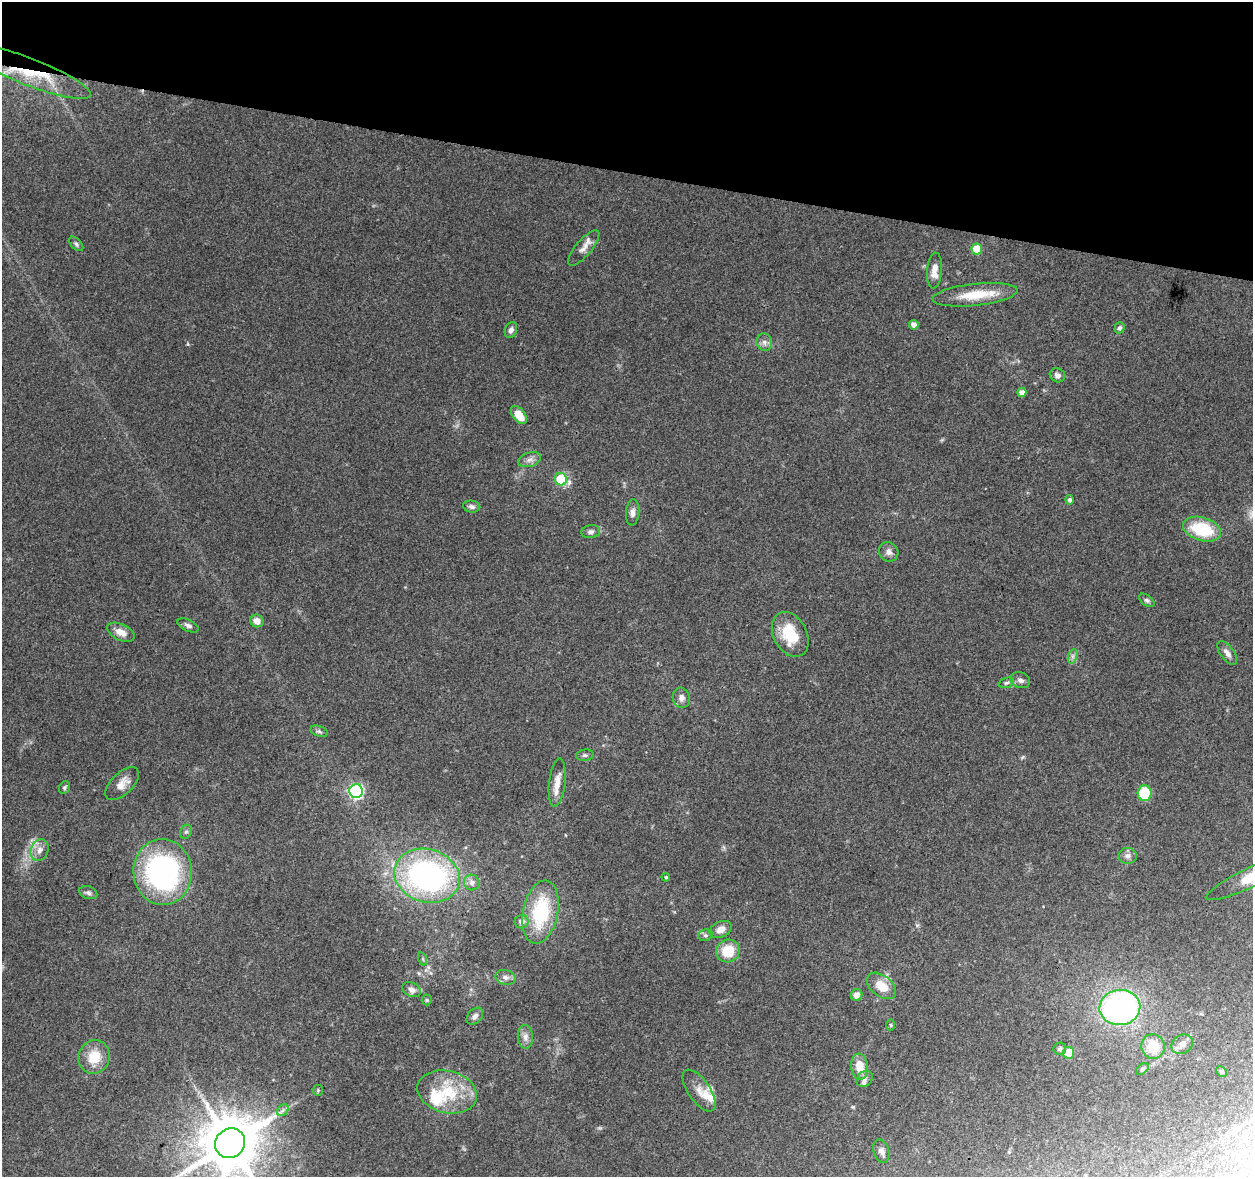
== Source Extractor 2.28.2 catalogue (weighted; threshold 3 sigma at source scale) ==
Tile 2 of 4 x 4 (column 2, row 1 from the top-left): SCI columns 1260-2510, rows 3809-4983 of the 5012 x 5206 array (HDU 1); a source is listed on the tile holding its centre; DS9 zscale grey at full resolution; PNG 1255 x 1179 px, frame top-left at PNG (2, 2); each listed source drawn as its Kron ellipse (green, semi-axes under 4 px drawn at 4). Shown black and unused: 15% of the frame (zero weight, under 3 of 4 exposures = <1% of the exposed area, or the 3 px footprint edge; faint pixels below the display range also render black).
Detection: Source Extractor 2.28.2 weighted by HDU 2 'WHT'; one run over the whole footprint, this tile lists its part. Background 0.0776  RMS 0.005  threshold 0.0225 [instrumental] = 3 sigma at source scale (4.5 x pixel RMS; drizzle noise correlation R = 1.50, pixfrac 1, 0.0396/0.0396 arcsec/px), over >= 5 px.
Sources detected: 83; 6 inside a brighter listed object's ellipse — not listed separately; the other 77 listed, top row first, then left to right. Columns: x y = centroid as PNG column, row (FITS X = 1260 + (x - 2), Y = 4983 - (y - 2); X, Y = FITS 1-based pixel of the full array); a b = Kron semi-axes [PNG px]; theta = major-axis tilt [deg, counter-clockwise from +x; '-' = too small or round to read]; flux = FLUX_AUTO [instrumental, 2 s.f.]
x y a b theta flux
28 72 66 13 -21 29
76 244 8 5 -46 1.1
584 248 22 8 50 3.9
977 249 5 5 - 12
934 270 18 7 85 4.8
975 295 42 11 6 15
914 325 5 4 - 2.6
1120 328 5 5 - 1.2
511 330 8 6 68 1.9
764 342 9 7 -73 2.2
1057 375 8 7 - 2.1
1022 392 4 4 - 3.1
519 415 10 6 -52 8
530 460 12 7 18 2.5
561 479 6 6 - 24
1070 500 5 4 - 1.6
472 507 8 6 -9 1.6
633 512 13 6 84 2.5
1202 529 19 11 -16 25
591 532 9 6 7 1.6
889 552 10 9 - 2.6
1147 600 9 5 -36 1.2
257 621 7 6 - 4.1
188 625 11 5 -24 1.6
121 632 14 8 -26 5.1
790 634 24 16 -62 18
1227 653 14 6 -54 2.7
1073 656 7 4 72 1.2
1020 680 10 7 -22 2.2
1006 683 8 5 18 1
681 698 10 8 -74 2.7
319 731 9 5 -20 1.2
585 755 9 5 7 1.2
557 783 24 8 83 5.9
122 784 21 10 44 5.2
64 787 6 5 - 0.93
356 791 7 7 - 87
1145 793 8 7 - 21
186 832 7 5 67 1.1
39 850 11 8 68 3.5
1128 856 9 8 - 2.3
163 872 33 29 -87 110
427 876 33 26 -17 130
1252 876 51 9 25 18
666 877 4 4 - 0.59
472 882 8 7 - 2.5
88 893 9 6 -19 1.6
541 912 32 17 78 35
522 922 7 6 - 3
721 929 11 7 26 3.8
705 935 7 5 18 1.2
728 951 12 11 - 12
423 959 7 4 -71 0.68
506 977 10 7 -13 2.4
881 986 17 10 -38 8.9
412 990 10 7 -29 2.5
857 995 6 5 - 3.6
427 1000 5 5 - 0.68
1120 1007 20 17 5 150
475 1016 10 7 48 2
891 1025 6 4 -89 0.62
525 1037 12 7 -88 2.8
1182 1044 11 9 31 2.9
1153 1046 12 11 - 11
1060 1049 6 6 - 1.1
1068 1053 6 5 - 9.3
94 1057 17 15 68 11
859 1067 13 8 -84 8.6
1142 1069 7 4 37 0.86
1222 1071 6 4 -46 0.94
865 1079 9 7 46 2
318 1090 5 5 - 0.62
699 1091 24 11 -55 5.5
447 1092 30 21 -14 22
283 1110 7 5 46 1.3
230 1143 16 14 45 3100
881 1151 12 8 -72 2.3
Overlapping masked pixels (flux is a lower limit): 1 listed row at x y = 28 72
Isophote crosses this tile's border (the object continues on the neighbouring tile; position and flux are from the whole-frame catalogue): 2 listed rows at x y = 1252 876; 230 1143